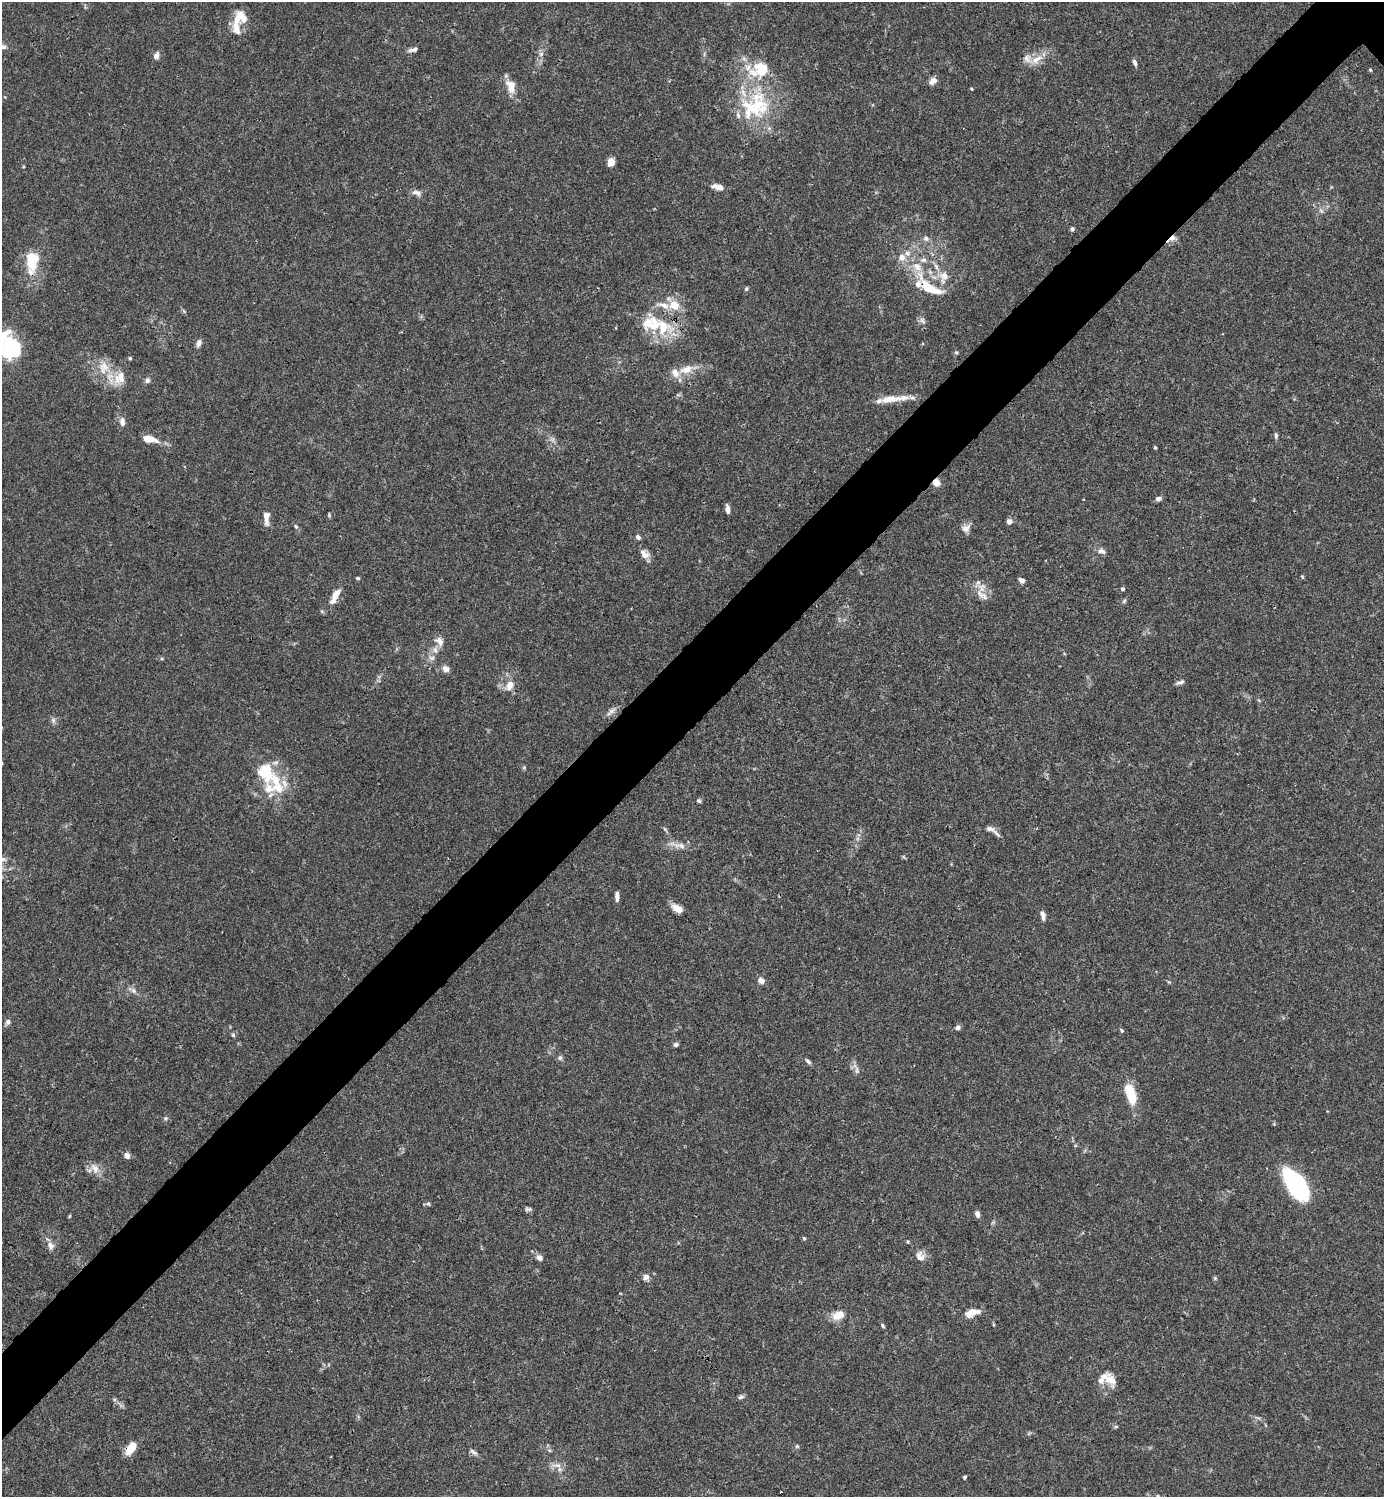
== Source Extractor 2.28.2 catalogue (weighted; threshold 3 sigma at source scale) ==
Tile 7 of 4 x 4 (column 3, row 2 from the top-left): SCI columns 3062-4443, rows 2990-4484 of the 5981 x 5982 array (HDU 1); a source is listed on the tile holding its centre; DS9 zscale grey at full resolution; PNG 1386 x 1499 px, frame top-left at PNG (2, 2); no overlay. Shown black and unused: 6% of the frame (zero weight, under 3 of 4 exposures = <1% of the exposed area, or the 3 px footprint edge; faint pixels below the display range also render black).
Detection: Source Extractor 2.28.2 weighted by HDU 2 'WHT'; one run over the whole footprint, this tile lists its part. Background 0.0151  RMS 0.0022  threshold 0.00971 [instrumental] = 3 sigma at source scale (4.5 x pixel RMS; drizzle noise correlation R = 1.50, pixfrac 1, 0.05/0.05 arcsec/px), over >= 5 px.
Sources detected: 138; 2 inside a brighter object's white glare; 1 cosmic-ray / hot-pixel residue — not listed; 24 inside a brighter listed object's ellipse — not listed separately; the other 111 listed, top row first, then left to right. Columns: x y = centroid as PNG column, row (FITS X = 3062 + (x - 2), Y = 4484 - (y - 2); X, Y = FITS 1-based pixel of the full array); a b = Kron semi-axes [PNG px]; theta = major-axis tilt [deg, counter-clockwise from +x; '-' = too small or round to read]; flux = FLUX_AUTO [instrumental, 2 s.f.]
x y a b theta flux
237 19 24 9 74 3.1
413 50 12 5 12 0.74
541 54 7 4 45 0.53
156 56 8 6 68 1
1036 59 18 8 32 2.4
1135 62 7 4 -68 0.68
1370 70 4 3 - 0.23
933 81 9 6 39 1.4
511 86 16 10 -84 2.6
971 89 4 3 - 0.22
750 108 53 34 59 17
611 162 8 7 - 1.7
717 187 14 6 -11 1.5
416 193 13 7 -12 1
1072 229 5 4 - 0.45
926 238 9 7 -29 0.75
1172 238 12 5 36 1.5
902 257 9 9 - 1.4
33 260 28 18 83 6.1
917 266 15 10 -42 2.8
944 276 12 11 - 2
929 288 23 11 -31 5.2
746 289 6 4 84 0.31
674 305 12 10 -38 3.5
922 321 11 6 -63 0.76
663 327 23 19 78 7.8
199 343 9 6 74 0.84
8 346 17 10 69 6.6
956 352 6 4 -1 0.29
130 358 4 3 - 0.33
103 367 20 14 85 3.6
686 369 18 10 17 2.9
120 378 22 13 58 3.3
147 380 7 6 - 0.64
889 399 24 9 9 3.4
122 422 10 6 -81 1.1
1276 436 8 5 -88 0.43
149 439 17 7 -11 2.9
1155 447 4 3 - 0.23
936 482 8 7 - 1.5
1158 498 8 5 14 0.62
727 509 9 4 -83 0.85
266 517 14 6 -87 2.1
1009 521 6 6 - 0.79
296 526 6 5 - 0.34
966 528 12 9 34 1.3
638 537 7 5 -43 0.54
1102 551 11 7 -24 0.91
644 554 14 8 -35 1.5
1302 576 5 3 - 0.21
358 578 5 4 - 0.28
1021 580 5 4 - 1
1123 589 5 4 - 0.34
980 594 18 6 -46 1.6
335 596 23 7 62 2.5
1124 601 7 4 45 0.34
439 641 14 10 -45 1.4
435 650 9 6 -72 0.86
432 658 9 6 -15 0.77
446 669 9 7 -32 1
1180 682 11 4 17 0.62
510 685 14 9 67 1.9
611 711 15 5 44 0.93
53 720 6 6 - 0.55
524 767 6 4 1 0.26
266 772 28 20 -66 8.7
699 801 6 5 - 0.36
665 829 6 4 -71 0.3
990 829 10 6 -5 0.9
997 834 16 4 -43 0.73
680 846 19 7 -7 1.7
3 859 9 5 2 0.65
617 897 10 4 -89 1
678 909 11 6 -32 2.7
1043 915 10 5 -79 0.94
761 981 9 8 - 0.89
133 991 8 7 - 0.76
8 1022 6 6 - 0.75
958 1027 6 5 - 0.67
1122 1030 5 4 - 0.29
233 1035 6 5 - 0.37
676 1045 6 5 - 0.48
560 1058 7 6 - 0.46
808 1061 9 4 -45 0.53
857 1070 11 5 -85 0.75
1130 1093 19 8 -71 8.7
165 1118 6 4 90 0.3
127 1155 7 6 - 1
95 1168 14 9 -69 1.8
1294 1181 28 18 -63 20
428 1204 6 5 - 0.36
977 1214 7 5 -76 0.95
69 1216 5 3 - 0.21
804 1238 5 4 - 0.28
908 1241 5 4 - 0.23
50 1246 11 8 -57 1.2
920 1256 13 11 -46 1.6
540 1258 8 7 - 0.9
646 1277 7 7 - 0.98
1215 1278 5 5 - 0.27
972 1312 16 8 19 2.5
838 1315 16 10 22 2.5
883 1325 6 4 -55 0.37
1110 1380 17 11 -52 2.5
741 1397 9 5 19 0.5
1116 1426 6 4 19 0.26
797 1446 5 5 - 0.31
131 1448 13 7 54 4.1
473 1452 12 5 -38 0.64
557 1465 14 4 -8 0.88
965 1477 4 4 - 0.35
Overlapping masked pixels (flux is a lower limit): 4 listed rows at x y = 1172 238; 929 288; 936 482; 131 1448
Isophote crosses this tile's border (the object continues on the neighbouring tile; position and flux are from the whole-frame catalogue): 1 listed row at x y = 3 859